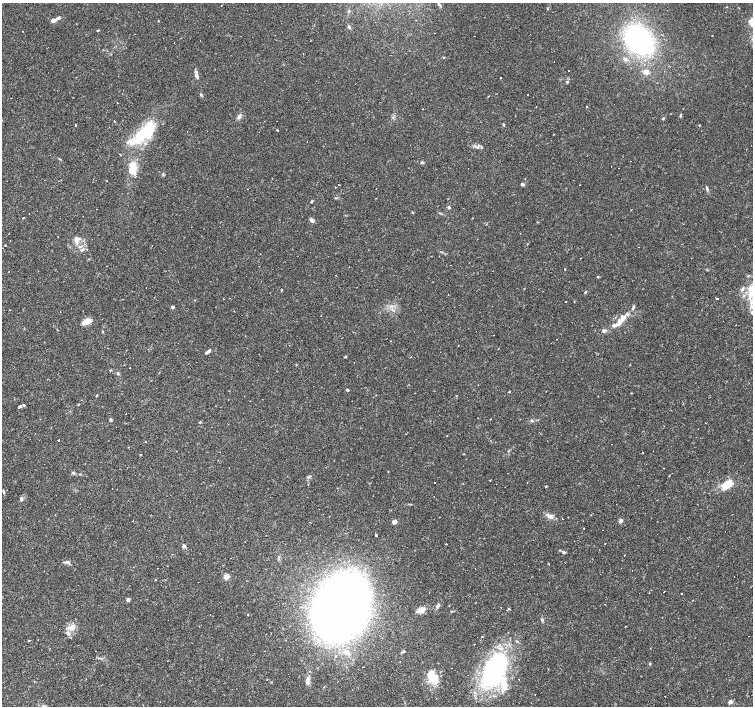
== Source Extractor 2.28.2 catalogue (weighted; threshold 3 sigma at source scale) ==
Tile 7 of 4 x 4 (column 3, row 2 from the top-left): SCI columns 3006-4506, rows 3044-4451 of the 6008 x 6021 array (HDU 1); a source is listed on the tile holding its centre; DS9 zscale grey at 2 x 2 block average (1 PNG px = mean of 2 x 2 image px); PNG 755 x 708 px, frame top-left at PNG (2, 3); no overlay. Shown black and unused: <1% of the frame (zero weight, under 2 of 3 exposures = <1% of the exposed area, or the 3 px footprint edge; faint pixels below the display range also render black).
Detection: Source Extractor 2.28.2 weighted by HDU 2 'WHT'; one run over the whole footprint, this tile lists its part. Background 0.0366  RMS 0.0033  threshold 0.0148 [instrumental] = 3 sigma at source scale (4.5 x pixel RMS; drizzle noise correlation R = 1.50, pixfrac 1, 0.0396/0.0396 arcsec/px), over >= 5 px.
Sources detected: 211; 1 inside a brighter object's white glare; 59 cosmic-ray / hot-pixel residue — not listed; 10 inside a brighter listed object's ellipse — not listed separately; the other 141 listed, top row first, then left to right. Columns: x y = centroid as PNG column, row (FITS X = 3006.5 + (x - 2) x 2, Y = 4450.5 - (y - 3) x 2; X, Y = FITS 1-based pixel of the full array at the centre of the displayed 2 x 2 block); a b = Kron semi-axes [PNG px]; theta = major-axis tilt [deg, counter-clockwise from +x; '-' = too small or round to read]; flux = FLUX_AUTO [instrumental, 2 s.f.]
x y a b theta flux
439 4 5 3 - 0.86
221 5 2 2 - 0.27
547 8 3 2 - 0.48
53 20 9 3 20 3.8
158 21 2 2 - 0.4
349 27 5 3 - 1.3
98 30 3 2 - 0.66
434 33 2 2 - 0.24
712 35 2 2 - 0.47
639 40 26 20 -52 140
444 57 3 2 - 0.45
625 59 4 4 - 1.4
646 72 7 6 - 3.9
196 76 8 4 -66 2.6
500 78 2 2 - 1.2
567 82 5 2 - 0.79
201 95 4 3 - 0.89
117 103 2 2 - 0.28
536 106 2 2 - 0.37
586 106 2 2 - 0.42
680 115 6 2 86 0.78
239 116 7 4 55 2.1
663 118 4 3 - 0.79
76 125 2 2 - 2
503 125 4 2 - 0.65
699 125 3 2 - 0.51
277 130 2 2 - 2.1
142 134 38 12 40 36
307 141 2 2 - 0.66
59 159 3 2 - 0.5
631 161 2 2 - 0.26
422 163 5 3 - 1.1
619 168 2 2 - 0.95
132 169 14 8 85 16
107 181 2 2 - 0.34
339 184 2 2 - 2.6
522 184 4 3 - 1.4
580 185 2 2 - 0.24
376 188 2 2 - 0.45
247 189 2 2 - 0.54
707 189 5 3 - 1.2
312 201 5 2 - 0.78
449 207 2 2 - 2.1
413 212 3 2 - 0.54
23 218 2 2 - 1.2
472 218 2 2 - 0.71
312 220 6 4 -34 2
76 241 8 4 -73 3.4
152 245 2 2 - 0.41
87 249 2 2 - 0.4
82 250 7 3 41 1.5
565 269 2 2 - 0.87
598 277 2 2 - 0.87
751 289 12 9 12 12
281 290 3 2 - 0.46
585 292 3 2 - 0.52
717 298 2 2 - 1.9
566 302 2 2 - 0.37
574 302 2 2 - 1.1
173 307 2 2 - 3.1
633 307 6 3 70 1.2
622 318 14 7 39 7.9
86 322 11 5 21 6.3
57 330 2 2 - 0.4
604 331 5 4 - 1.9
557 339 2 2 - 0.35
209 351 6 4 46 1.8
345 356 3 3 - 0.56
118 373 4 3 - 0.98
313 386 2 2 - 0.66
347 390 4 2 - 0.96
509 392 2 2 - 0.87
97 395 3 2 - 0.52
24 405 2 2 - 20
20 406 2 2 - 23
66 413 2 2 - 0.28
478 418 2 2 - 0.24
490 419 2 2 - 0.24
110 420 5 3 - 1
200 422 3 3 - 0.64
58 440 2 2 - 4.5
146 442 2 2 - 1.2
176 451 2 2 - 0.36
643 452 2 2 - 0.28
140 455 3 3 - 0.45
663 468 2 2 - 0.3
388 471 2 2 - 0.42
73 473 4 4 - 1.1
310 476 4 3 - 1.2
669 476 2 2 - 0.48
490 480 2 2 - 0.42
727 484 11 6 41 15
546 486 3 3 - 0.51
4 492 4 3 - 0.89
666 494 2 2 - 0.69
434 496 2 2 - 0.99
21 499 6 3 88 1.4
591 515 2 2 - 0.47
550 516 10 6 -21 3.9
568 517 2 2 - 0.26
621 521 5 4 - 1.9
395 522 3 2 - 8.4
266 535 2 2 - 0.52
376 535 2 2 - 5
446 544 2 2 - 1.6
605 544 2 2 - 0.35
184 546 4 4 - 1.8
732 546 2 2 - 1.3
564 552 4 3 - 1.1
624 555 2 2 - 1.6
68 562 5 4 - 1.6
548 564 2 2 - 0.38
475 568 2 2 - 1.3
226 576 3 3 - 16
155 580 2 2 - 0.43
664 592 2 2 - 0.56
682 593 2 2 - 0.46
128 600 2 2 - 4.7
438 606 5 4 - 1.8
341 607 43 31 67 790
508 609 3 2 - 1.4
421 610 8 5 21 6.7
451 611 3 2 - 0.44
248 615 2 2 - 0.77
542 620 4 3 - 1
72 628 11 7 23 5.8
59 629 2 2 - 0.42
482 636 2 2 - 1.3
29 640 3 2 - 0.47
38 640 2 2 - 0.4
474 644 2 2 - 0.44
264 651 2 2 - 0.3
403 651 5 3 - 1
650 664 3 3 - 0.69
363 667 2 2 - 0.44
494 670 43 22 63 110
468 675 2 2 - 0.37
433 677 17 11 -59 13
307 679 8 4 78 2.6
34 681 2 2 - 0.48
730 702 2 2 - 6.4
Isophote crosses this tile's border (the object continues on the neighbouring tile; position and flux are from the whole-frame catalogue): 1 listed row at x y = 751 289
Diffuse or blended objects may show on this block-average render without a row.